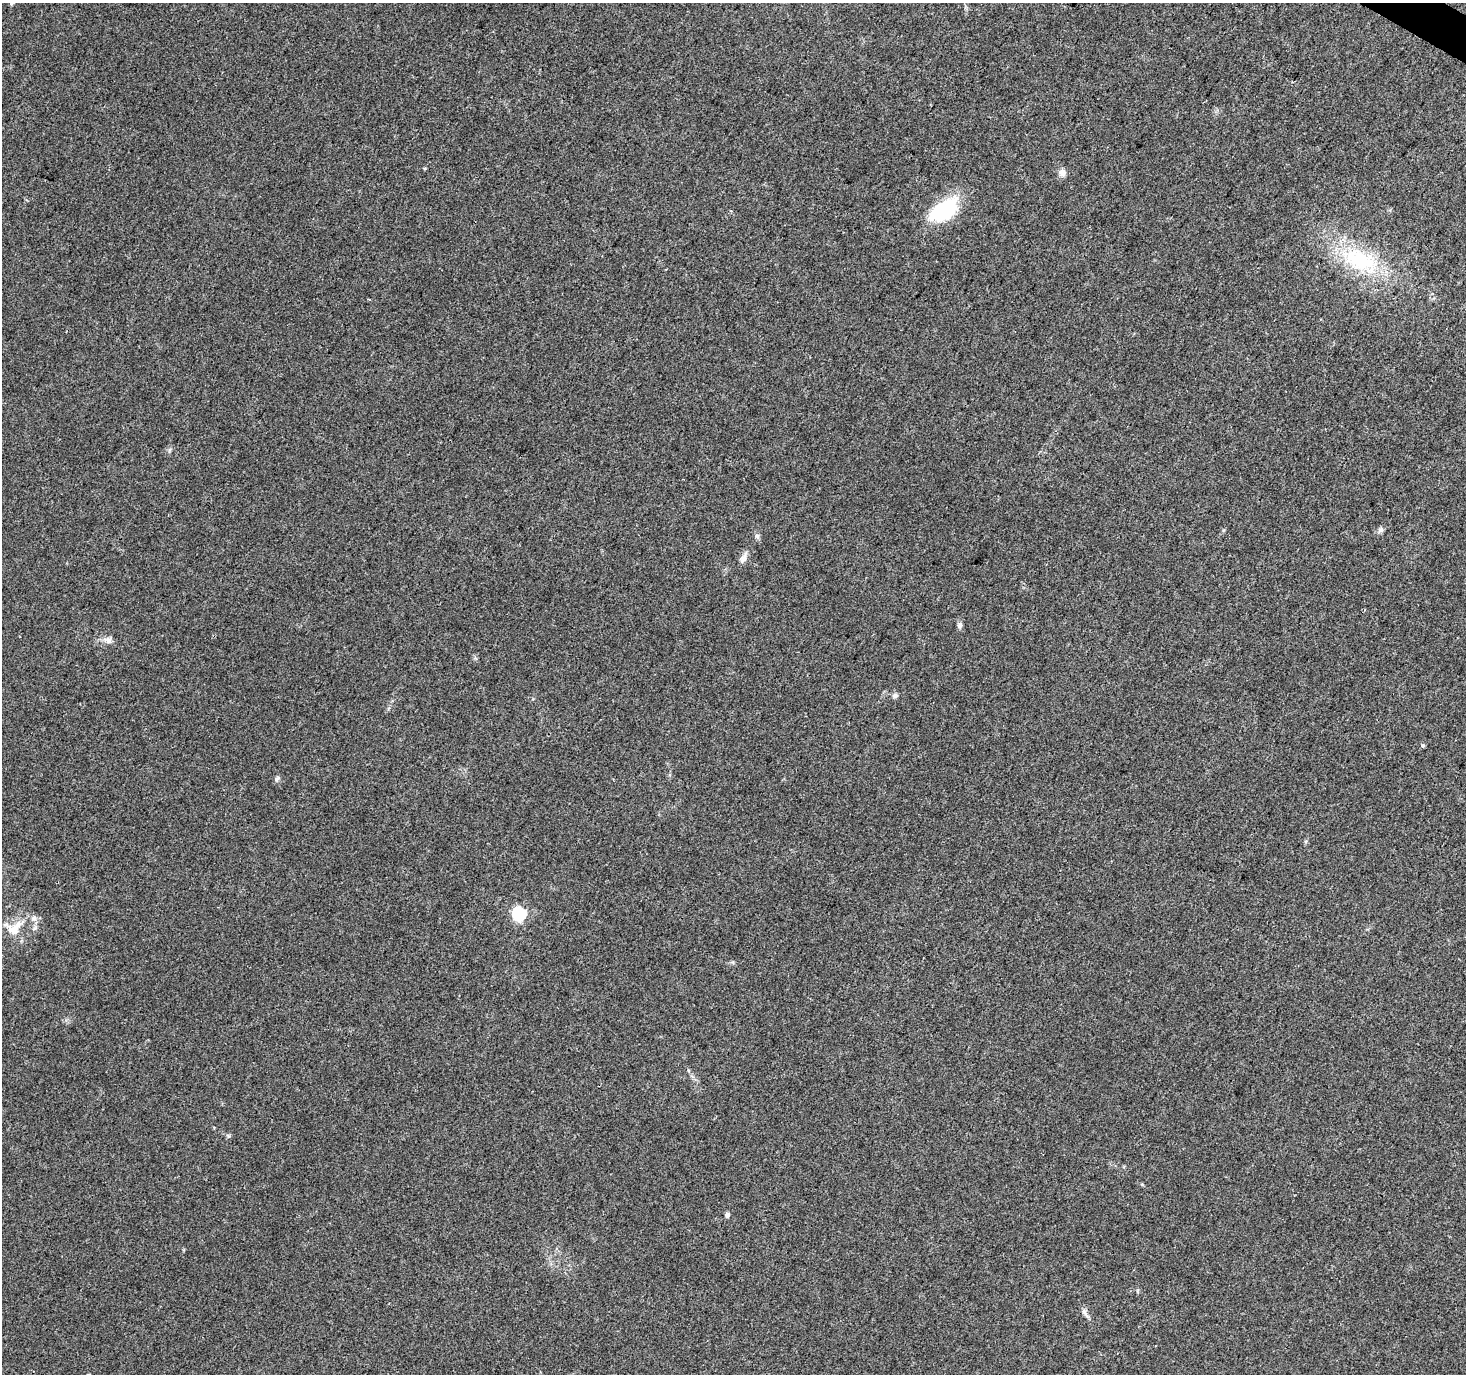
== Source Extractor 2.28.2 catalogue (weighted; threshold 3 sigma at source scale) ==
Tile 10 of 4 x 4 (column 2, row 3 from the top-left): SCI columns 1476-2939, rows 1632-3003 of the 5868 x 5942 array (HDU 1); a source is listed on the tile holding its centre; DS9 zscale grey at full resolution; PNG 1468 x 1376 px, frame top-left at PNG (2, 3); no overlay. Shown black and unused: <1% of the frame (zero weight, under 3 of 4 exposures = <1% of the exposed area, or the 3 px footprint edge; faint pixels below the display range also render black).
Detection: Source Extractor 2.28.2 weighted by HDU 2 'WHT'; one run over the whole footprint, this tile lists its part. Background 0.0383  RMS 0.0041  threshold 0.0185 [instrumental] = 3 sigma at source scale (4.5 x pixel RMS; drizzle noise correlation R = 1.50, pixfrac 1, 0.0396/0.0396 arcsec/px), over >= 5 px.
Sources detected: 18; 1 inside a brighter object's white glare — not listed; the other 17 listed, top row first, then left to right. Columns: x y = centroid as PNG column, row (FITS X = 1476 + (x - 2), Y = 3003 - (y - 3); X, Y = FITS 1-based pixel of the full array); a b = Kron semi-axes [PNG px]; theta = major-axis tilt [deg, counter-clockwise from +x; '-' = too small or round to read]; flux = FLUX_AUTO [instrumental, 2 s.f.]
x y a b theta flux
1062 173 10 9 - 2.1
946 210 34 18 41 29
1360 260 58 29 -25 37
369 299 3 2 - 0.64
1380 530 9 6 53 1.2
757 536 6 6 - 0.92
743 558 15 7 65 2.3
960 625 8 6 -89 1.2
108 640 11 8 -35 2.1
895 696 7 6 - 1.3
1423 746 6 5 - 0.57
277 778 8 5 48 0.93
519 914 6 6 - 59
34 918 8 7 - 1.7
13 930 19 14 -15 6.7
727 1215 5 4 - 1.7
1085 1313 15 5 -59 1.6
Unlisted compact peaks at least as high as the median listed source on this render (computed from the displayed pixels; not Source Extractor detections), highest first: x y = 35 928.